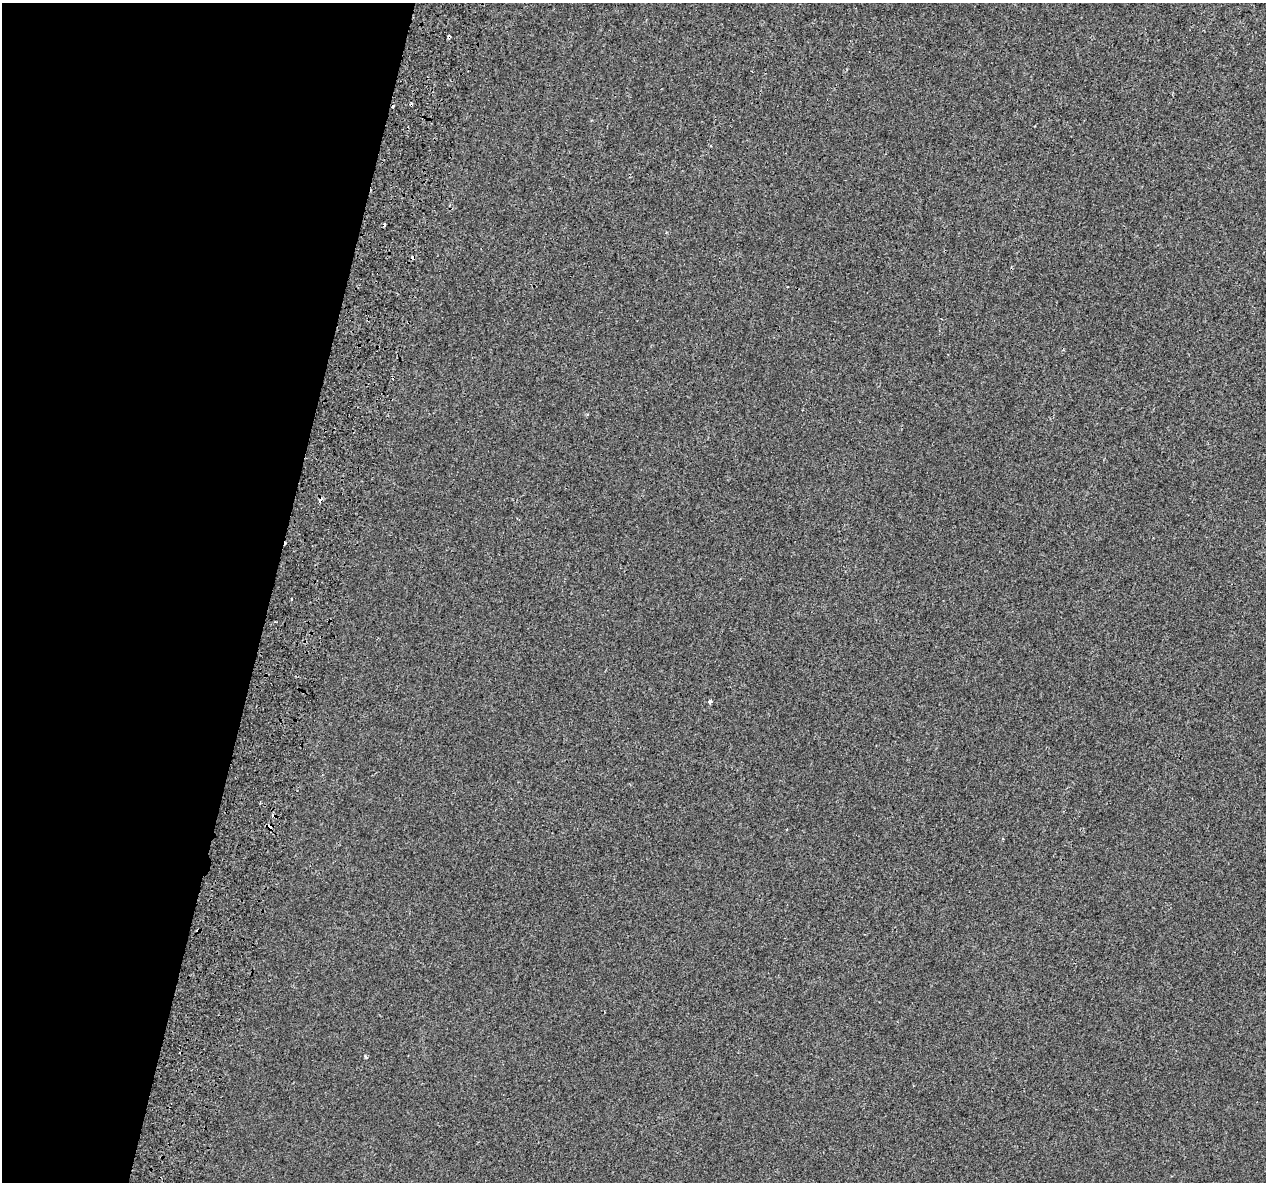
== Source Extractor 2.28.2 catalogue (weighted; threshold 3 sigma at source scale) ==
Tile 9 of 4 x 4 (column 1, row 3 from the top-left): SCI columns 96-1359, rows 1566-2745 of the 5235 x 5432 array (HDU 1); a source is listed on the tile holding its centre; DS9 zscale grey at full resolution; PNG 1268 x 1184 px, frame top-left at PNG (2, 3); no overlay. Shown black and unused: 21% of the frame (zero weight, under 2 of 3 exposures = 7% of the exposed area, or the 3 px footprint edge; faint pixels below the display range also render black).
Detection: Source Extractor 2.28.2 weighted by HDU 2 'WHT'; one run over the whole footprint, this tile lists its part. Background -3.38e-04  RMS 0.0045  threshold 0.0203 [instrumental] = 3 sigma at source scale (4.5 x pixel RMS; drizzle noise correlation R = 1.50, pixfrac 1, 0.0396/0.0396 arcsec/px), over >= 5 px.
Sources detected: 13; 5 cosmic-ray / hot-pixel residue — not listed; the other 8 listed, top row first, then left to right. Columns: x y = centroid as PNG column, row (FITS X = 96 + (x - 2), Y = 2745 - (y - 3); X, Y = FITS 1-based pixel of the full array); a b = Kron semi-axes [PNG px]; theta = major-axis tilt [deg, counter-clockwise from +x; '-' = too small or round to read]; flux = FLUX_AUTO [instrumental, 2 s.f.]
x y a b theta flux
449 37 3 3 - 3.6
413 258 4 3 - 2.4
320 500 4 3 - 4.7
291 599 3 3 - 0.78
275 622 2 2 - 0.46
710 702 5 5 - 0.86
269 826 6 5 - 2.4
366 1057 4 3 - 0.91
Overlapping masked pixels (flux is a lower limit): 4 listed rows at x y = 449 37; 413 258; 320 500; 269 826